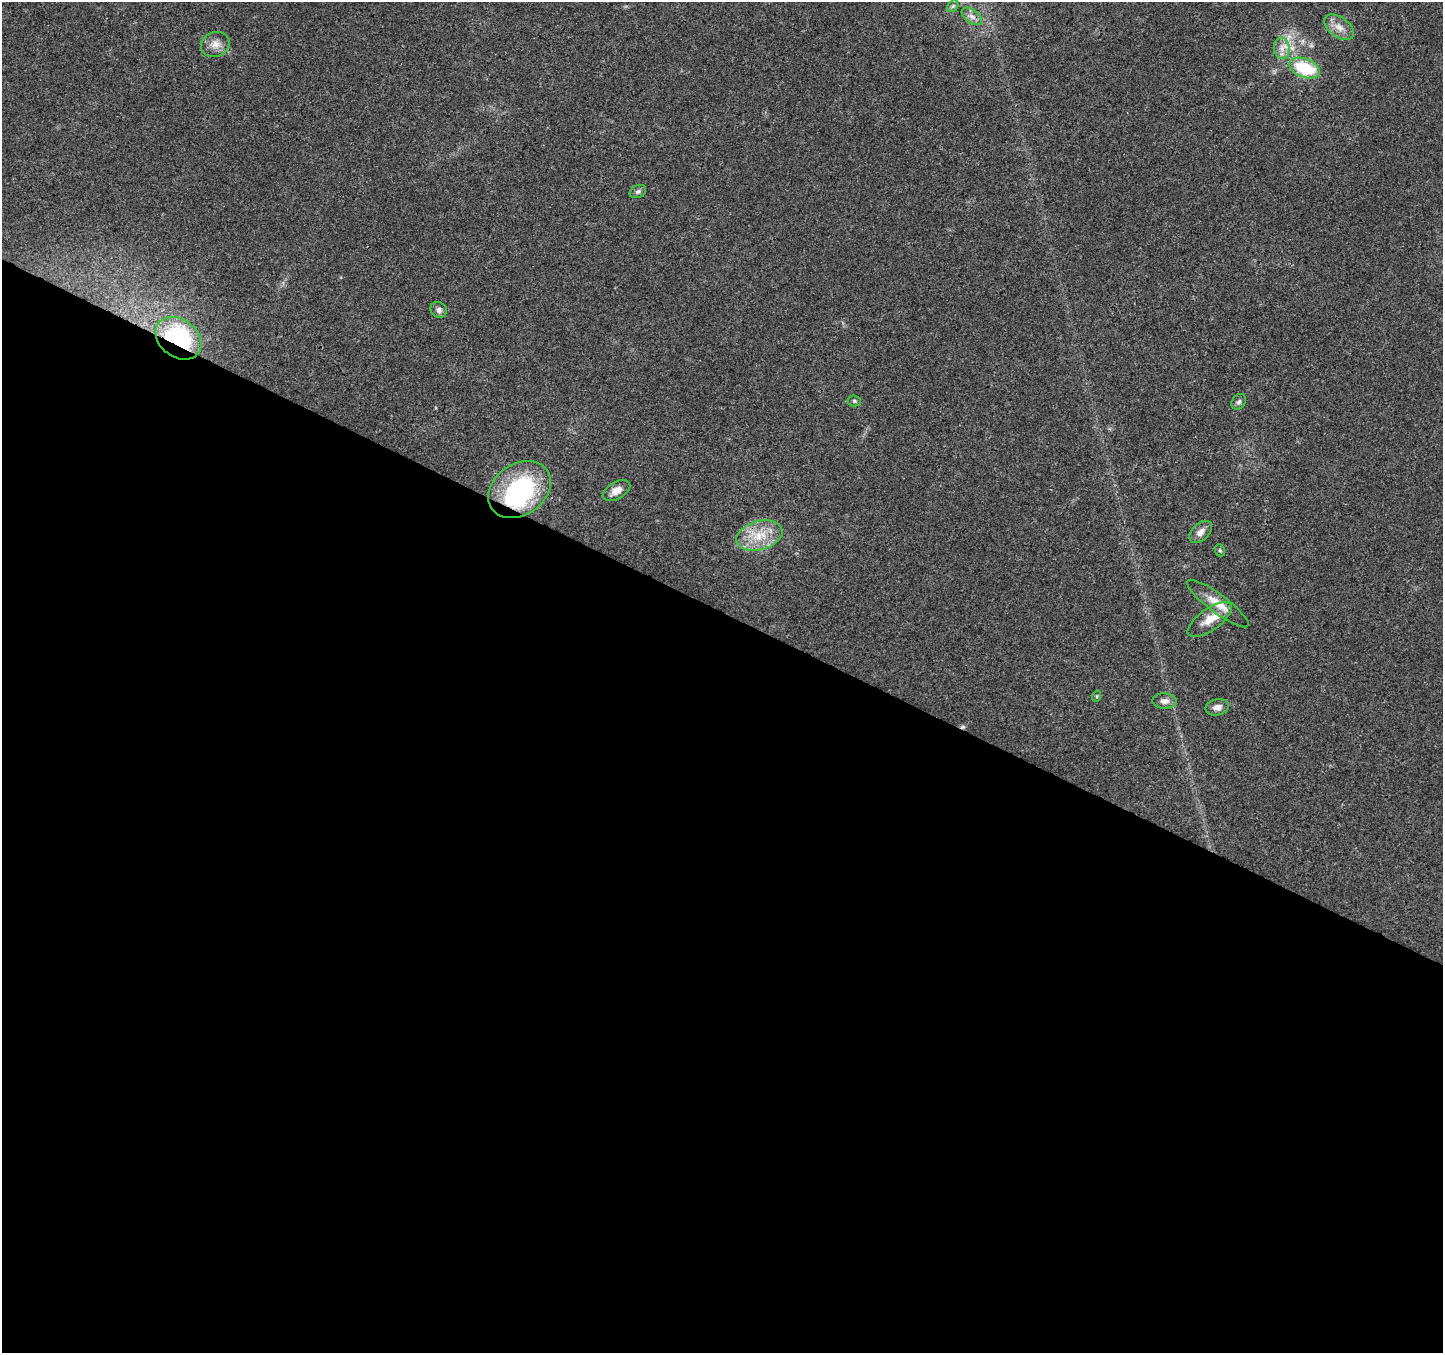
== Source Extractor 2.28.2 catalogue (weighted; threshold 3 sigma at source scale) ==
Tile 14 of 4 x 4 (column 2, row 4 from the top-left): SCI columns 1450-2890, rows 267-1617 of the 5773 x 5868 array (HDU 1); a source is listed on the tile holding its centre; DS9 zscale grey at full resolution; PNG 1445 x 1355 px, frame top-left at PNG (2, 2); each listed source drawn as its Kron ellipse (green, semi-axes under 4 px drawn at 4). Shown black and unused: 55% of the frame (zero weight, under 3 of 4 exposures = <1% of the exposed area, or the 3 px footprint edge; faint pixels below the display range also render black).
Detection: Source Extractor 2.28.2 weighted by HDU 2 'WHT'; one run over the whole footprint, this tile lists its part. Background 0.0174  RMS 0.0028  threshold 0.0127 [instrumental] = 3 sigma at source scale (4.5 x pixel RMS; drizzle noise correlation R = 1.50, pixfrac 1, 0.0396/0.0396 arcsec/px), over >= 5 px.
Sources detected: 24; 1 inside a brighter object's white glare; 1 cosmic-ray / hot-pixel residue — neither listed nor drawn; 1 inside a brighter listed object's ellipse — not listed separately; the other 21 listed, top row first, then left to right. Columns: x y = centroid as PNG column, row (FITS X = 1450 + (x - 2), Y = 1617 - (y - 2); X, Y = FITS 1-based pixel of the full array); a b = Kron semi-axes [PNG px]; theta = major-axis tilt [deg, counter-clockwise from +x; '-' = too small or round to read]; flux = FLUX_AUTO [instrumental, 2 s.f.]
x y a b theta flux
953 6 6 5 - 0.56
972 16 12 6 -36 1.5
1339 27 17 10 -35 2.9
215 44 14 12 23 2.7
1282 48 11 8 -83 2
1305 68 16 9 -21 16
638 191 8 6 26 0.78
439 310 8 7 - 1.1
178 338 25 19 -38 31
854 401 6 5 - 0.48
1239 402 8 6 50 0.72
519 490 34 25 34 36
616 490 15 8 29 2.4
1201 532 13 8 43 1.9
759 535 23 14 15 7.4
1220 550 6 4 -67 0.42
1218 603 38 9 -37 4.8
1210 620 26 11 35 4.7
1097 696 6 3 72 0.33
1164 701 12 7 -3 1.7
1217 707 12 8 12 1.8
Overlapping masked pixels (flux is a lower limit): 2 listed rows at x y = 178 338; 519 490